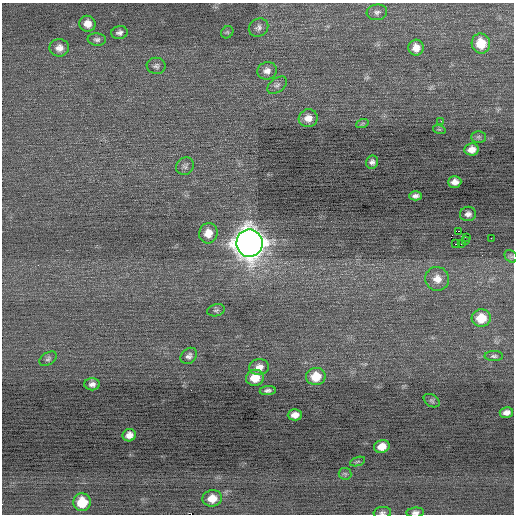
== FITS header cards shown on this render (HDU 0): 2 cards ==
NAXIS1  =                  512 / Axis length
NAXIS2  =                  512 / Axis length

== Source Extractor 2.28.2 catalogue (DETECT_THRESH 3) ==
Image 512 x 512 px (HDU 0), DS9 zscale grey, 1 PNG px = 1 image px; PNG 516 x 516 px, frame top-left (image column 1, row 512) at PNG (2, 3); each listed source drawn as its Kron ellipse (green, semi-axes under 4 px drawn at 4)
Background 0.0662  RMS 0.74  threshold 2.23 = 3 sigma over >= 5 px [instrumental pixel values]
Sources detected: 54; all 54 listed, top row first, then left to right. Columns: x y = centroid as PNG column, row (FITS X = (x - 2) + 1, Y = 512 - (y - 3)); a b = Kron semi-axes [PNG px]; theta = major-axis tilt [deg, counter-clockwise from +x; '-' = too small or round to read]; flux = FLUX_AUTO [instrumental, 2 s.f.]
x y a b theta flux
377 12 10 8 6 180
87 24 8 8 - 430
258 28 10 8 33 200
227 32 6 5 - 79
119 33 8 6 9 170
97 39 9 6 -4 140
481 44 10 9 - 1100
59 48 10 8 -1 340
416 48 8 7 - 450
156 66 9 8 - 160
267 71 10 8 16 280
277 85 11 7 37 160
308 118 9 9 - 400
441 121 3 2 - 110
362 124 6 4 20 68
439 129 6 4 -18 57
478 137 7 6 - 94
472 149 7 6 - 390
372 162 7 6 - 170
185 166 9 8 - 160
455 182 7 6 - 280
415 196 6 4 4 180
468 214 8 7 - 230
458 231 3 2 - 1300
208 233 10 9 - 550
466 237 2 2 - 47
491 238 2 2 - 25
465 240 2 2 - 27
249 243 14 13 - 71000
455 244 3 2 - 72
461 244 3 2 - 140
511 256 7 5 -43 100
437 279 12 11 - 550
216 310 9 6 15 120
481 318 9 8 - 1100
189 356 9 7 45 170
494 356 9 5 0 120
48 359 9 6 33 120
259 367 10 8 8 340
316 376 10 8 9 920
255 378 9 8 - 740
92 384 8 6 0 230
268 390 8 4 7 130
432 401 8 6 -31 100
506 413 7 5 13 260
295 415 7 5 2 340
129 435 7 6 - 320
382 446 8 6 17 560
358 461 8 3 19 73
345 474 6 6 - 85
212 498 10 8 8 600
82 502 9 8 - 1200
382 513 9 6 7 130
415 513 9 5 4 160
At the frame edge (FLAGS 8, measured only in part): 2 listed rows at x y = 382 513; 415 513